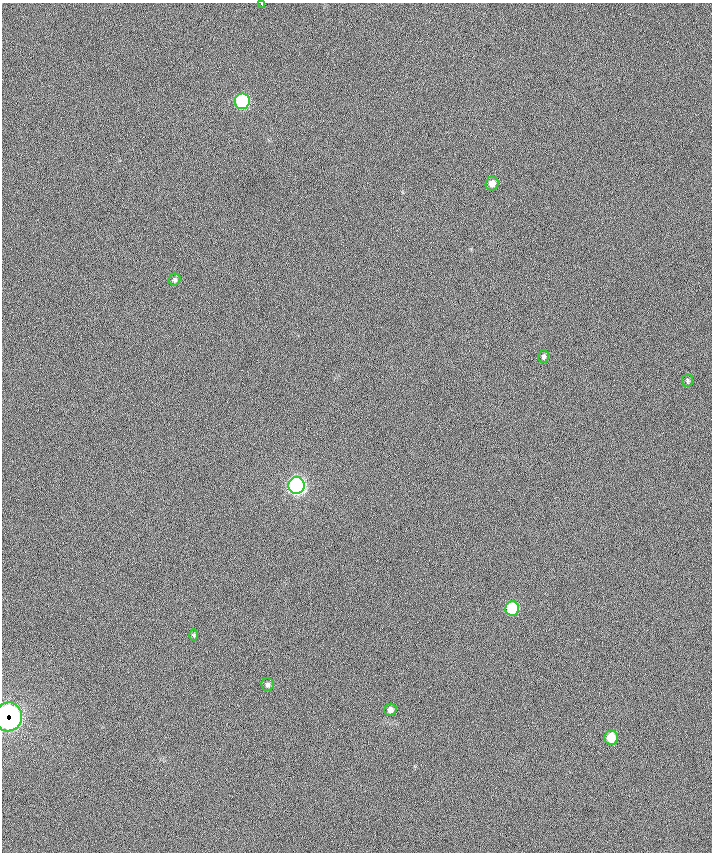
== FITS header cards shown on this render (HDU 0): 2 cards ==
NAXIS1  =                  710 /
NAXIS2  =                  850 /

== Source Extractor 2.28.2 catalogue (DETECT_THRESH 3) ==
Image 710 x 850 px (HDU 0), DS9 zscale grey, 1 PNG px = 1 image px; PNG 714 x 854 px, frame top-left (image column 1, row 850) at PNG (2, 3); each listed source drawn as its Kron ellipse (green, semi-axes under 4 px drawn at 4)
Background -0.181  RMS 24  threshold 71.5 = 3 sigma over >= 5 px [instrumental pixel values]
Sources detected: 13; all 13 listed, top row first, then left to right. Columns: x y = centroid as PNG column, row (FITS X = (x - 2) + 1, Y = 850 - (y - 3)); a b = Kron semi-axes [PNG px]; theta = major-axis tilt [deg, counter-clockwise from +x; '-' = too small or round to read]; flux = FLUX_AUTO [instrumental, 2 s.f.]
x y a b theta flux
262 4 3 3 - 5300
242 101 8 7 - 160000
492 183 7 6 - 11000
175 280 6 5 - 3200
544 357 6 5 - 3800
688 380 6 5 - 2700
297 485 8 8 - 500000
512 608 7 7 - 78000
194 635 6 4 -89 2000
268 685 6 6 - 4100
390 710 6 6 - 6400
8 717 14 13 - 510000
611 737 7 6 - 34000
At the frame edge (FLAGS 8, measured only in part): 2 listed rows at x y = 262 4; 8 717